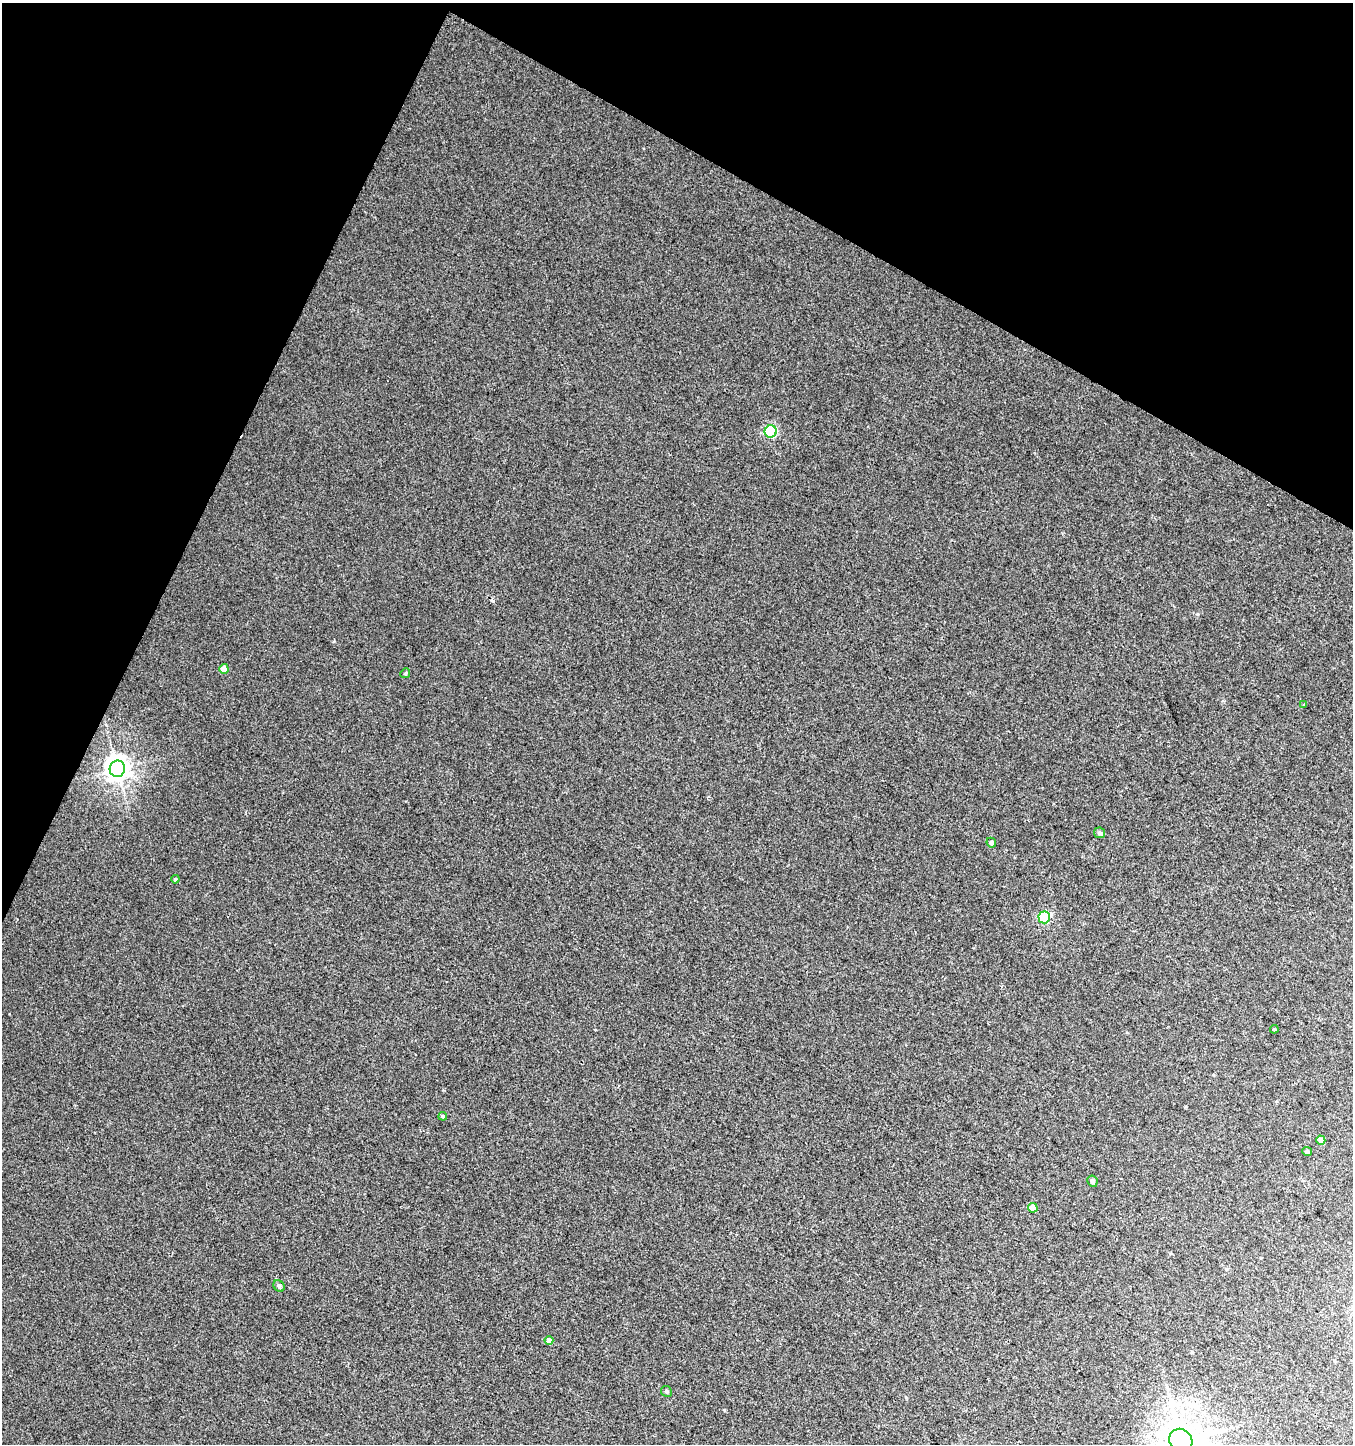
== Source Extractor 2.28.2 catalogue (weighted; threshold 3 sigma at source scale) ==
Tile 2 of 4 x 4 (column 2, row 1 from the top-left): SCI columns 1616-2966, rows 4325-5766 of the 5867 x 5772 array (HDU 1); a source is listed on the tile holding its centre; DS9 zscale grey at full resolution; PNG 1355 x 1446 px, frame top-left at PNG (2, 3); each listed source drawn as its Kron ellipse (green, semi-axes under 4 px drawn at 4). Shown black and unused: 23% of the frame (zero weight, under 2 of 3 exposures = <1% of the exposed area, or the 3 px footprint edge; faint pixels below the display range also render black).
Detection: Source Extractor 2.28.2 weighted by HDU 2 'WHT'; one run over the whole footprint, this tile lists its part. Background 0.00459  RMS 0.0059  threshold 0.0265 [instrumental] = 3 sigma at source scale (4.5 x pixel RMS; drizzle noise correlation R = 1.50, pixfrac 1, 0.0396/0.0396 arcsec/px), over >= 5 px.
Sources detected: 20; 1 cosmic-ray / hot-pixel residue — neither listed nor drawn; the other 19 listed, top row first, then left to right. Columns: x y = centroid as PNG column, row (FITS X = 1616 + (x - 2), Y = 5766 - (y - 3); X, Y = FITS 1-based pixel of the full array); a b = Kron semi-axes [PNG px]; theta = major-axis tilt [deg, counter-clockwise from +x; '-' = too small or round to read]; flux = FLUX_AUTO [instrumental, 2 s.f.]
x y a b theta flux
771 431 6 6 - 60
224 669 5 4 - 7.2
405 673 5 4 - 0.74
1304 705 4 2 - 0.5
117 769 8 7 - 510
1099 833 5 5 - 1.1
991 843 5 4 - 1.3
175 879 4 4 - 0.82
1044 917 6 5 - 47
1274 1029 4 4 - 0.6
443 1116 4 4 - 1.1
1321 1140 4 4 - 4.5
1307 1152 5 4 - 1.3
1092 1181 5 5 - 1.7
1033 1208 5 4 - 7.8
279 1286 6 5 - 1.5
549 1341 5 4 - 4
666 1391 5 5 - 1.1
1181 1441 12 11 - 1800
Isophote crosses this tile's border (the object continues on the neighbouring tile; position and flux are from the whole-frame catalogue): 1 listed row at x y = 1181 1441
Unlisted compact peaks at least as high as the median listed source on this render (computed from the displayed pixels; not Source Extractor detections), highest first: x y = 1197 614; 334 641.